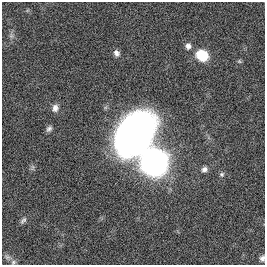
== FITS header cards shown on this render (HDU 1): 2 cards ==
NAXIS1  =                  263
NAXIS2  =                  263

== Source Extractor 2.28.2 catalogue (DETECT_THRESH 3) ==
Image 263 x 263 px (HDU 1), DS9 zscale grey, 1 PNG px = 1 image px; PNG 267 x 267 px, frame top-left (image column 1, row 263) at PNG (2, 2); no overlay
Background 0.00319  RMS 0.044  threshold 0.132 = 3 sigma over >= 5 px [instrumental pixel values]
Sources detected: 16; all 16 listed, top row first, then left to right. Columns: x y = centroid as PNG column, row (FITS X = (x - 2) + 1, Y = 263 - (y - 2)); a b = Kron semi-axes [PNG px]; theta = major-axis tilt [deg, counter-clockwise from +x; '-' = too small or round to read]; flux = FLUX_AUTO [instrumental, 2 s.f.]
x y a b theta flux
11 36 7 5 44 6.2
188 46 8 7 - 12
116 53 8 7 - 12
202 55 12 10 -31 87
239 61 6 4 -45 3.9
55 108 10 8 76 15
49 129 9 6 54 8.8
134 134 30 22 60 3300
154 162 10 10 - 4800
32 167 9 4 82 6.1
204 169 8 7 - 11
222 174 7 6 - 6.6
23 220 11 5 47 8.2
7 257 8 6 -2 8.7
262 258 7 6 - 9.3
13 262 8 6 17 8
At the frame edge (FLAGS 8, measured only in part): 1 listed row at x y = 262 258